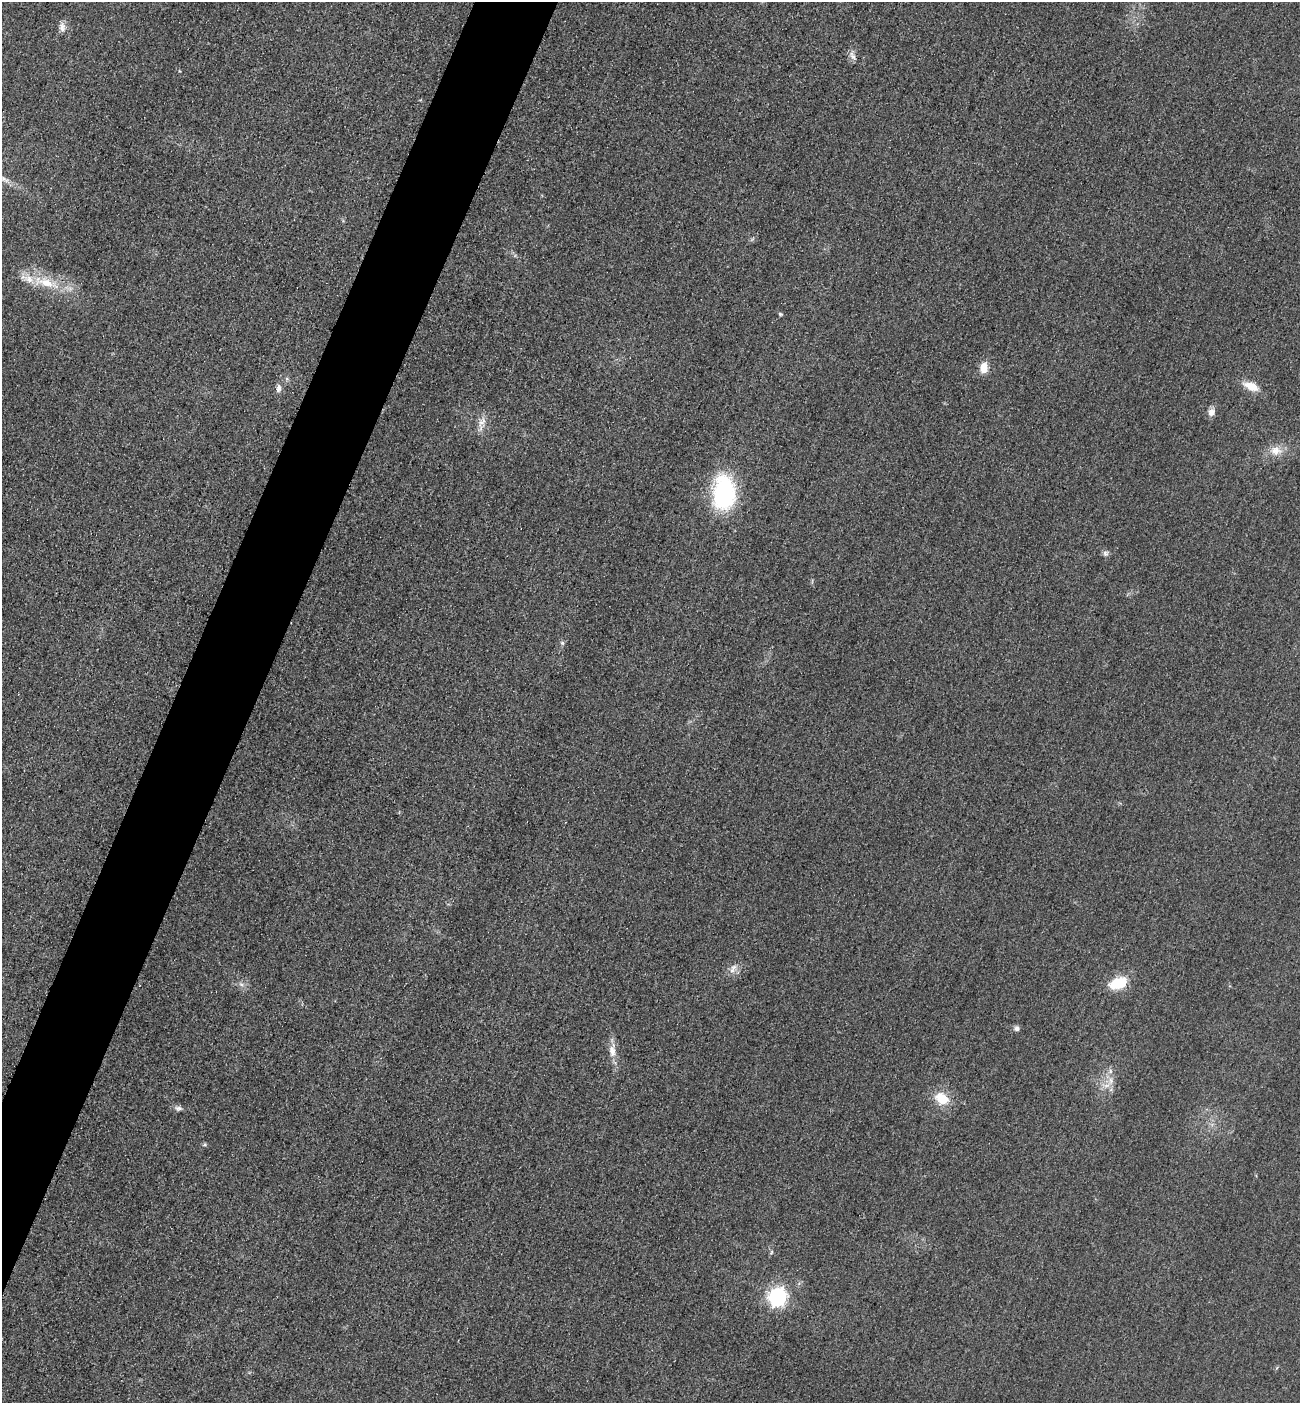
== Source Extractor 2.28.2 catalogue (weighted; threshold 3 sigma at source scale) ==
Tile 7 of 4 x 4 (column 3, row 2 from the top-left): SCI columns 2901-4198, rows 2828-4228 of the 5667 x 5654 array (HDU 1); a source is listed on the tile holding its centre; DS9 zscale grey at full resolution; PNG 1302 x 1405 px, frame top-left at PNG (2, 2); no overlay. Shown black and unused: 5% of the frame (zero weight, under 3 of 4 exposures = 3% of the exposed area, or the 3 px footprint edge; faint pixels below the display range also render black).
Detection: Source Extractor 2.28.2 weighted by HDU 2 'WHT'; one run over the whole footprint, this tile lists its part. Background 0.0571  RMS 0.017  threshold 0.0754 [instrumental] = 3 sigma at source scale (4.5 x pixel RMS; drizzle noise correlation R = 1.50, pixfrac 1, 0.05/0.05 arcsec/px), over >= 5 px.
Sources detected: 25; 1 inside a brighter listed object's ellipse — not listed separately; the other 24 listed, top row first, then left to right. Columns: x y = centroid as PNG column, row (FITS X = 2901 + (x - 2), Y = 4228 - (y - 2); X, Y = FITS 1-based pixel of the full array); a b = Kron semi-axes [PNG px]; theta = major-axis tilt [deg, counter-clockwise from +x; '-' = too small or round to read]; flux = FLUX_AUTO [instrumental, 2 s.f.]
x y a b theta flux
62 27 13 8 -83 9.4
853 56 13 6 -55 7.5
46 283 24 12 -18 41
780 314 6 4 -21 2.1
984 368 13 9 90 19
1251 386 21 10 -23 23
279 388 10 6 80 8.1
1211 412 9 7 76 11
482 422 17 8 59 13
1276 451 15 13 -9 20
724 493 30 19 86 210
1105 553 8 7 - 4.8
562 643 6 5 - 3.1
734 967 11 7 30 8.6
1118 983 19 11 20 53
241 984 7 4 -19 3.8
1017 1028 7 6 - 5
612 1051 20 9 -88 17
1111 1081 11 7 82 11
942 1098 14 10 -31 41
178 1108 11 6 1 5.8
205 1145 7 4 0 2.5
771 1252 6 3 71 2.2
778 1297 7 7 - 700